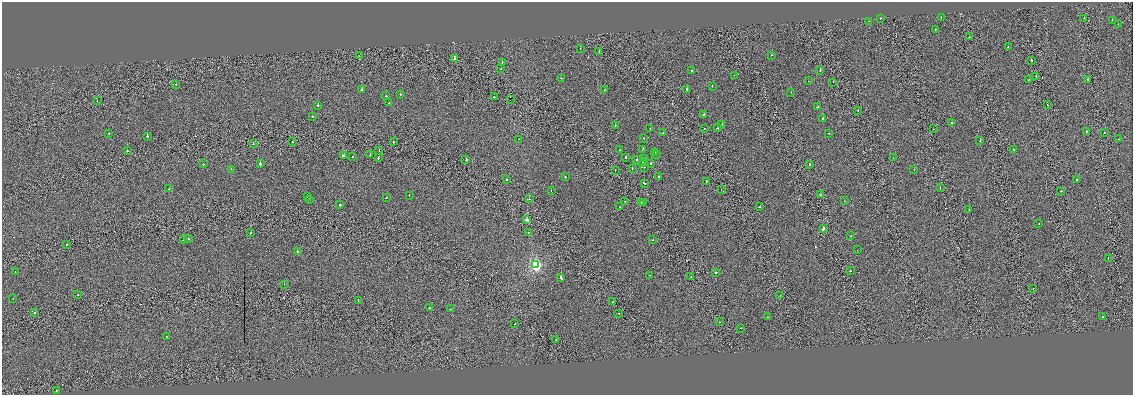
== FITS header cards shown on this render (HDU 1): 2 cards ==
NAXIS1  =                 2261
NAXIS2  =                  786

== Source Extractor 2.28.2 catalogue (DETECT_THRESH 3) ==
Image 2261 x 786 px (HDU 1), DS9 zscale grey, zoomed out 1/2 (1 PNG px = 2 x 2 image px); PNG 1135 x 397 px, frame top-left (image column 1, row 786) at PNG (2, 2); each listed source drawn as its Kron ellipse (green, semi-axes under 4 px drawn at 4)
Background 0.0148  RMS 1.1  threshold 3.41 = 3 sigma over >= 5 px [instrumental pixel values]
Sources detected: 177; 22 cannot appear on this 1/2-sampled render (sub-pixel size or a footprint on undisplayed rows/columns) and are neither listed nor drawn; the other 155 listed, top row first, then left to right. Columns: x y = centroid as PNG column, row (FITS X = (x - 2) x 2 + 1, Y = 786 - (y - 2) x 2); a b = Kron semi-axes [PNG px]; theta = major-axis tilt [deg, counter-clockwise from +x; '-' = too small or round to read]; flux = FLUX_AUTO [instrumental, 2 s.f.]
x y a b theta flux
941 17 2 2 - 590
880 18 2 2 - 860
1084 18 2 1 - 180
1112 20 2 1 - 310
869 21 2 1 - 240
1118 24 2 2 - 400
935 29 2 2 - 450
969 37 2 1 - 510
1008 47 2 2 - 560
580 49 2 2 - 510
599 51 2 1 - 550
771 55 2 2 - 640
359 56 2 1 - 350
454 59 2 2 - 2100
1031 60 2 1 - 330
502 63 2 1 - 400
501 69 2 2 - 370
692 70 2 2 - 400
820 70 2 1 - 650
734 75 2 1 - 100
1036 77 2 1 - 450
561 78 2 1 - 290
1088 79 2 2 - 1200
1029 80 2 2 - 500
808 81 2 2 - 270
833 82 2 1 - 370
176 84 2 1 - 290
712 86 2 2 - 790
362 90 2 2 - 6300
604 90 2 1 - 230
687 90 2 2 - 1100
791 92 2 1 - 380
400 94 2 2 - 450
386 96 2 1 - 350
494 97 2 2 - 840
510 99 2 1 - 65000
97 101 2 2 - 250
389 103 2 2 - 650
318 105 2 2 - 1700
1047 105 2 1 - 280
818 107 2 2 - 300
858 111 2 2 - 670
704 115 2 2 - 2000
312 116 2 2 - 790
823 119 2 2 - 1700
952 123 2 2 - 500
722 124 2 2 - 410
615 126 2 1 - 250
705 128 2 1 - 260
717 128 2 1 - 910
650 129 2 1 - 210
934 129 2 1 - 230
1086 132 2 2 - 1200
109 133 2 2 - 460
663 133 2 2 - 470
829 133 2 1 - 790
1104 133 2 1 - 490
147 136 2 2 - 1500
644 138 2 1 - 210
518 139 2 1 - 370
1119 139 2 2 - 640
292 141 2 2 - 980
980 141 2 2 - 370
393 142 2 2 - 1300
253 144 2 2 - 670
643 149 2 1 - 330
1013 149 2 2 - 1500
620 150 2 1 - 470
127 151 2 2 - 1800
379 151 2 1 - 610
655 152 2 2 - 280
370 155 2 2 - 370
656 155 2 2 - 450
343 156 3 2 - 1200
353 157 2 2 - 450
378 158 2 2 - 920
626 158 2 2 - 1000
645 158 2 1 - 450
893 158 2 1 - 1900
466 159 2 2 - 1600
637 160 2 2 - 760
643 162 2 1 - 310
651 163 2 2 - 670
203 164 2 2 - 1100
260 164 2 2 - 2700
809 164 2 2 - 670
644 167 2 1 - 760
231 169 2 2 - 440
632 169 2 1 - 350
914 169 2 1 - 290
615 170 2 1 - 260
565 177 2 2 - 660
658 177 2 2 - 600
1077 179 2 2 - 1600
506 180 2 2 - 620
706 181 2 2 - 610
645 183 3 1 - 2400
940 187 2 1 - 430
169 189 2 2 - 350
721 189 2 1 - 590
551 190 2 1 - 220
1061 191 2 2 - 530
409 195 2 2 - 390
820 195 2 2 - 2000
307 196 2 1 - 430
386 197 2 2 - 470
529 199 2 1 - 960
309 200 2 1 - 190
625 201 2 1 - 200
844 201 2 2 - 430
641 202 2 1 - 320
644 202 2 1 - 650
340 205 2 2 - 1100
619 207 2 1 - 220
759 207 2 1 - 400
969 209 2 1 - 530
527 220 3 2 - 2400
1039 224 2 2 - 810
823 228 4 1 - 5900
528 232 2 2 - 400
251 233 2 2 - 590
851 236 2 2 - 320
189 239 2 2 - 380
184 240 2 2 - 380
653 240 2 1 - 210
67 244 2 2 - 470
857 250 2 1 - 3000
297 251 2 2 - 1200
1108 258 2 1 - 370
536 265 4 3 - 26000
850 271 2 2 - 2300
15 272 2 2 - 370
716 272 2 2 - 920
650 275 2 2 - 280
691 276 2 1 - 320
561 278 3 2 - 3600
284 284 2 2 - 380
1033 289 2 1 - 380
78 295 2 2 - 2000
780 296 2 1 - 400
13 299 2 1 - 250
358 300 2 1 - 420
613 302 2 1 - 2000
429 308 2 2 - 1400
451 309 2 2 - 590
35 312 2 2 - 490
619 313 2 1 - 230
768 317 2 2 - 330
1102 317 2 2 - 1000
719 322 2 1 - 530
515 324 2 2 - 650
741 328 2 2 - 960
166 337 2 2 - 650
556 339 2 1 - 440
56 390 2 2 - 780
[22 sub-pixel or undisplayed-footprint detections neither listed nor drawn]